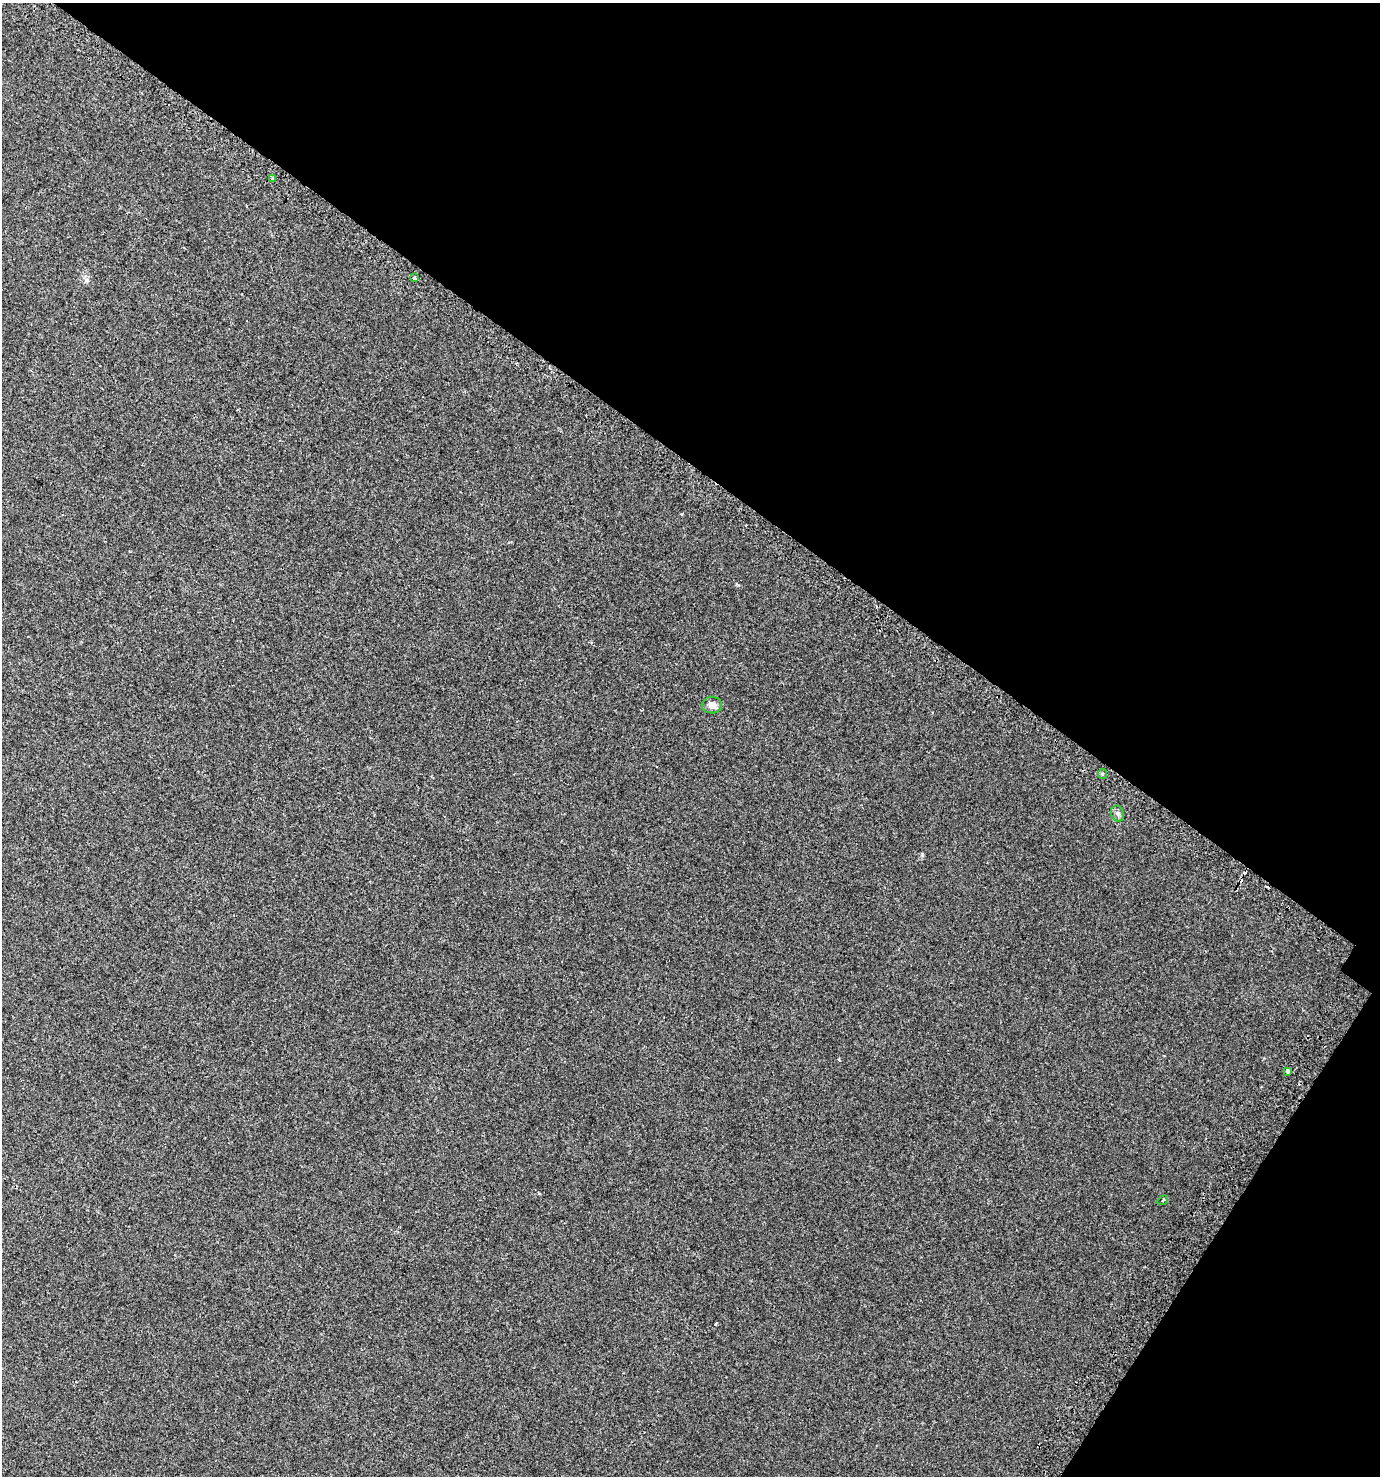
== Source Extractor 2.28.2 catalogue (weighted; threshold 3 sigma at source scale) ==
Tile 8 of 4 x 4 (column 4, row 2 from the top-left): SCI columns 4448-5825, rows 3010-4483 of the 6069 x 6006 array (HDU 1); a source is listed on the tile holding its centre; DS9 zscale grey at full resolution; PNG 1382 x 1478 px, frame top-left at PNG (2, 3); each listed source drawn as its Kron ellipse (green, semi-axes under 4 px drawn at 4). Shown black and unused: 35% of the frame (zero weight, under 2 of 3 exposures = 3% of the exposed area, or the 3 px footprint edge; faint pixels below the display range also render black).
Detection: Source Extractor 2.28.2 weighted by HDU 2 'WHT'; one run over the whole footprint, this tile lists its part. Background 0.00528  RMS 0.0045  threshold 0.0203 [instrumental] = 3 sigma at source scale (4.5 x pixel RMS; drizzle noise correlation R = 1.50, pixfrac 1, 0.0396/0.0396 arcsec/px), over >= 5 px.
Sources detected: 9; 2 cosmic-ray / hot-pixel residue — neither listed nor drawn; the other 7 listed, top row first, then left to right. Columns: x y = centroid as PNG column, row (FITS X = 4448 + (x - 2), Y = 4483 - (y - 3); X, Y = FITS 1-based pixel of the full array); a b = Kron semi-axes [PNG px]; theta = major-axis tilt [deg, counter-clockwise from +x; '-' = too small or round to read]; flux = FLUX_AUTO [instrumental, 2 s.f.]
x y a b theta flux
273 179 4 3 - 1.9
414 278 3 3 - 1.6
712 705 10 8 -2 2.3
1102 774 5 4 - 0.53
1117 813 8 6 -68 1.1
1287 1071 3 3 - 2.4
1163 1200 6 3 36 0.43